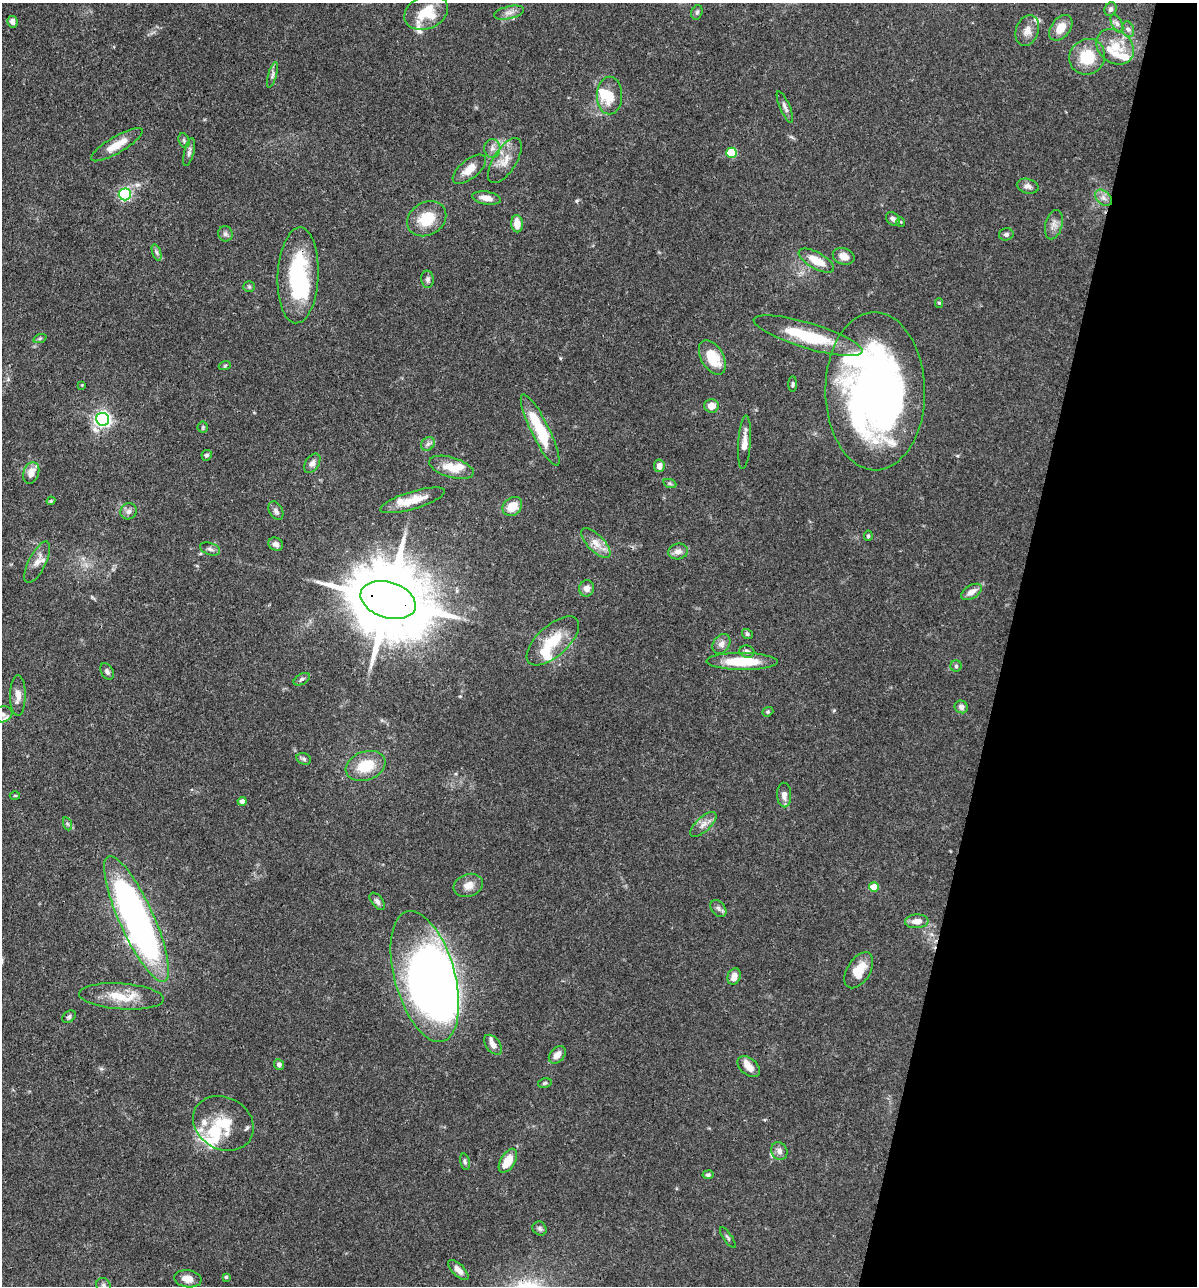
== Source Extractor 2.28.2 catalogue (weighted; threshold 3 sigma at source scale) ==
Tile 8 of 4 x 4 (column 4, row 2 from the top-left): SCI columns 3834-5028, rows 2568-3851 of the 5155 x 5135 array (HDU 1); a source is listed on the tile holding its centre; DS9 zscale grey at full resolution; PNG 1199 x 1288 px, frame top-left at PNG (2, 3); each listed source drawn as its Kron ellipse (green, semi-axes under 4 px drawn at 4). Shown black and unused: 16% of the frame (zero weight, under 3 of 4 exposures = <1% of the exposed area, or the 3 px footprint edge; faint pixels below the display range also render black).
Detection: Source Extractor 2.28.2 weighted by HDU 2 'WHT'; one run over the whole footprint, this tile lists its part. Background 0.102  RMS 0.0038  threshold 0.0169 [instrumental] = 3 sigma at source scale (4.5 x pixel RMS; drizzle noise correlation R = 1.50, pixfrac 1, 0.05/0.05 arcsec/px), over >= 5 px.
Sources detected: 138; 4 inside a brighter object's white glare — neither listed nor drawn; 16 inside a brighter listed object's ellipse — not listed separately; the other 118 listed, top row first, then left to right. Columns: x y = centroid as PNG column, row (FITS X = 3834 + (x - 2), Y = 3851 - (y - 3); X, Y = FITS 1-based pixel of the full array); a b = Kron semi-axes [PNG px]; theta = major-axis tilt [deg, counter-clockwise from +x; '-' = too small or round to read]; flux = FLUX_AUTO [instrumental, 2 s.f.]
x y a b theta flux
1111 9 7 5 65 1.2
426 12 23 16 23 13
697 12 7 5 73 0.8
509 13 15 6 13 2.3
12 22 6 5 - 2
1117 24 10 5 -63 1.2
1061 28 14 9 52 5.8
1128 29 8 6 -72 1.1
1027 30 16 11 71 3.4
1115 47 20 16 -39 7.9
1087 57 18 17 - 13
272 75 13 4 74 1.2
610 96 19 12 89 7.3
785 107 17 5 -67 1.5
184 140 7 5 -71 0.79
117 145 29 8 31 6.5
492 148 9 8 - 1.9
189 152 14 5 76 1.3
732 153 5 5 - 17
505 161 25 11 58 5.8
469 169 20 9 39 4.9
1028 186 11 7 -16 1.7
125 194 6 6 - 59
487 198 14 6 -9 3.3
1103 198 10 6 -42 1.9
427 219 20 16 30 11
893 219 8 6 -45 1.4
901 222 5 3 - 0.28
517 224 8 6 -86 4.5
1054 225 15 8 75 2.5
225 234 8 7 - 1.1
1006 234 7 6 - 1.1
156 252 8 4 -71 0.85
844 256 11 8 -17 3.2
816 261 19 8 -29 6.6
298 275 48 20 87 36
428 279 9 6 -84 1.1
249 287 6 5 - 0.68
939 303 5 4 - 0.6
808 336 56 13 -17 23
40 338 7 4 19 0.59
712 357 19 11 -60 10
225 365 6 4 20 0.49
793 384 8 4 89 0.63
82 385 4 3 - 0.32
875 391 79 50 -89 220
711 406 7 7 - 3.6
103 419 6 6 - 130
203 427 5 5 - 0.52
540 430 39 9 -64 21
744 442 27 6 86 3.8
428 444 7 6 - 1.1
207 455 5 5 - 0.84
312 463 10 7 58 1.8
659 466 6 5 - 2.1
451 467 23 10 -17 7.2
31 473 11 7 70 3.9
670 484 7 4 -20 0.61
413 500 34 8 17 7
51 501 4 4 - 0.41
512 506 11 8 42 6
128 511 8 8 - 1.5
276 511 10 6 -61 1.4
868 536 5 4 - 0.69
596 543 19 8 -46 3.9
276 544 7 6 - 1.5
210 549 10 6 -20 1.3
678 551 10 8 13 2.4
37 562 23 8 64 3.6
587 588 8 7 - 2.6
971 592 11 6 30 3
388 600 28 18 -18 5300
747 634 6 5 - 0.76
553 641 32 15 42 13
721 644 10 8 56 2.1
747 652 7 6 - 1.4
742 661 35 8 -1 15
956 666 6 5 - 0.66
107 671 9 6 -61 1.2
302 679 9 5 29 0.91
18 695 20 8 89 3.4
961 707 6 6 - 1.6
768 712 6 4 20 0.5
3 714 10 8 18 1.8
304 759 7 5 -18 0.88
366 766 20 14 20 12
784 795 12 7 -89 2.4
15 796 5 3 - 0.36
242 801 4 4 - 2
68 824 6 4 -70 0.64
703 824 16 7 43 2.7
468 885 15 11 20 3.6
874 887 5 5 - 9.1
377 901 10 5 -52 1.3
718 908 10 6 -51 1.3
136 919 68 17 -66 210
917 921 12 7 4 3.3
859 970 20 11 58 7.9
734 976 8 6 70 3.2
425 977 67 30 -75 280
121 996 42 13 -4 11
69 1017 7 5 39 0.84
493 1045 11 7 -51 2.2
557 1055 10 7 47 3.1
279 1064 5 5 - 1.2
749 1067 13 8 -41 3.1
545 1083 7 4 12 0.69
223 1123 31 26 -29 15
779 1151 9 8 - 1.8
508 1161 13 7 59 7.6
465 1162 8 4 -76 0.82
708 1175 5 4 - 0.81
540 1229 7 6 - 0.92
728 1238 12 3 -55 0.69
458 1270 13 6 -44 2.4
226 1277 3 3 - 0.57
188 1279 14 8 -8 3.7
103 1285 8 7 - 1.2
Overlapping masked pixels (flux is a lower limit): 3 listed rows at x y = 298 275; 388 600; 136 919
Isophote crosses this tile's border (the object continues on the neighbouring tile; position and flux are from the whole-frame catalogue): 2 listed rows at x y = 3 714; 103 1285